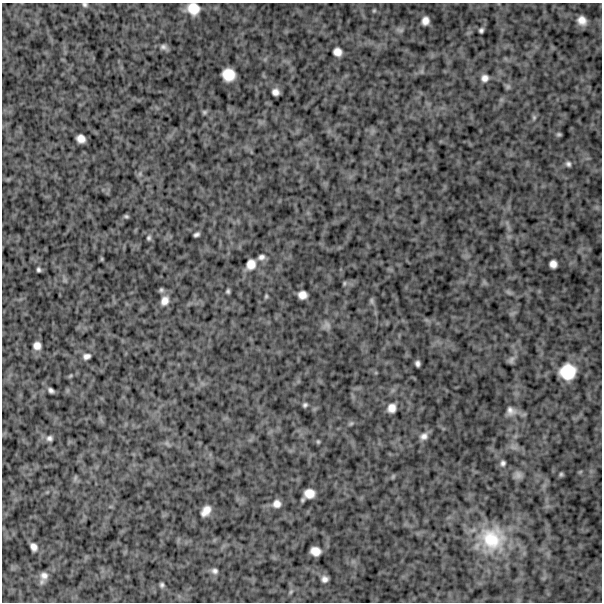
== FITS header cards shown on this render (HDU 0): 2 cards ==
NAXIS1  =                  600
NAXIS2  =                  600

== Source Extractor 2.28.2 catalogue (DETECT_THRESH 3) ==
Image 600 x 600 px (HDU 0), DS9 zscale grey, 1 PNG px = 1 image px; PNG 604 x 604 px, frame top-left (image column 1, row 600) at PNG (2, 3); no overlay
Background 1080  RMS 180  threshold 546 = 3 sigma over >= 5 px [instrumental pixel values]
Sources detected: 68; all 68 listed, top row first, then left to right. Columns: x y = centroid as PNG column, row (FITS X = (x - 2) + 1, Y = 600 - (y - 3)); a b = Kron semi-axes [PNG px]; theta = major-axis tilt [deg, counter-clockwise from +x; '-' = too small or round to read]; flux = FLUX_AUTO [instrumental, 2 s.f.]
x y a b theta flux
85 4 6 5 - 25000
193 9 12 11 - 210000
374 11 6 4 69 16000
582 20 8 7 - 110000
425 21 8 6 78 84000
400 30 10 6 -1 35000
481 30 5 4 - 30000
164 47 9 7 -18 45000
337 52 8 7 - 94000
228 75 11 11 - 230000
485 78 10 9 - 73000
508 87 7 6 - 27000
275 92 7 6 - 66000
204 112 6 5 - 22000
534 117 8 6 76 27000
559 134 4 3 - 20000
81 139 8 7 - 100000
568 164 7 6 - 35000
140 174 6 6 - 29000
126 216 4 3 - 21000
196 234 6 4 28 34000
149 238 6 5 - 26000
261 257 9 7 16 50000
102 259 6 4 90 13000
251 264 12 10 64 130000
553 264 7 7 - 79000
39 269 4 4 - 28000
65 280 7 4 -89 23000
344 283 6 5 - 18000
161 290 6 5 - 25000
228 291 4 3 - 23000
508 292 10 5 -27 28000
302 295 8 7 - 99000
266 296 6 4 80 19000
165 301 13 9 62 100000
372 301 8 6 -67 27000
327 325 11 10 - 58000
37 346 7 7 - 85000
86 356 8 6 11 51000
511 360 10 6 47 37000
417 363 6 5 - 41000
568 372 16 15 - 380000
70 376 6 4 45 15000
51 391 6 4 -40 38000
305 405 5 4 - 28000
392 408 9 8 - 100000
511 411 12 11 - 82000
351 423 8 5 40 23000
424 436 10 8 31 69000
49 438 8 7 - 45000
318 442 5 4 - 17000
167 443 9 5 -57 23000
503 463 7 6 - 35000
561 474 6 4 75 20000
518 475 10 9 - 54000
393 477 6 4 70 15000
75 478 9 5 77 24000
309 493 9 8 - 140000
277 504 9 9 - 83000
206 511 11 7 53 120000
492 539 37 35 -31 870000
34 547 8 6 -60 71000
315 551 9 8 - 120000
215 571 8 7 - 42000
44 575 10 10 - 82000
325 579 6 6 - 56000
162 585 5 4 - 27000
291 592 7 5 59 20000
At the frame edge (FLAGS 8, measured only in part): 2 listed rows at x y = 85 4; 193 9